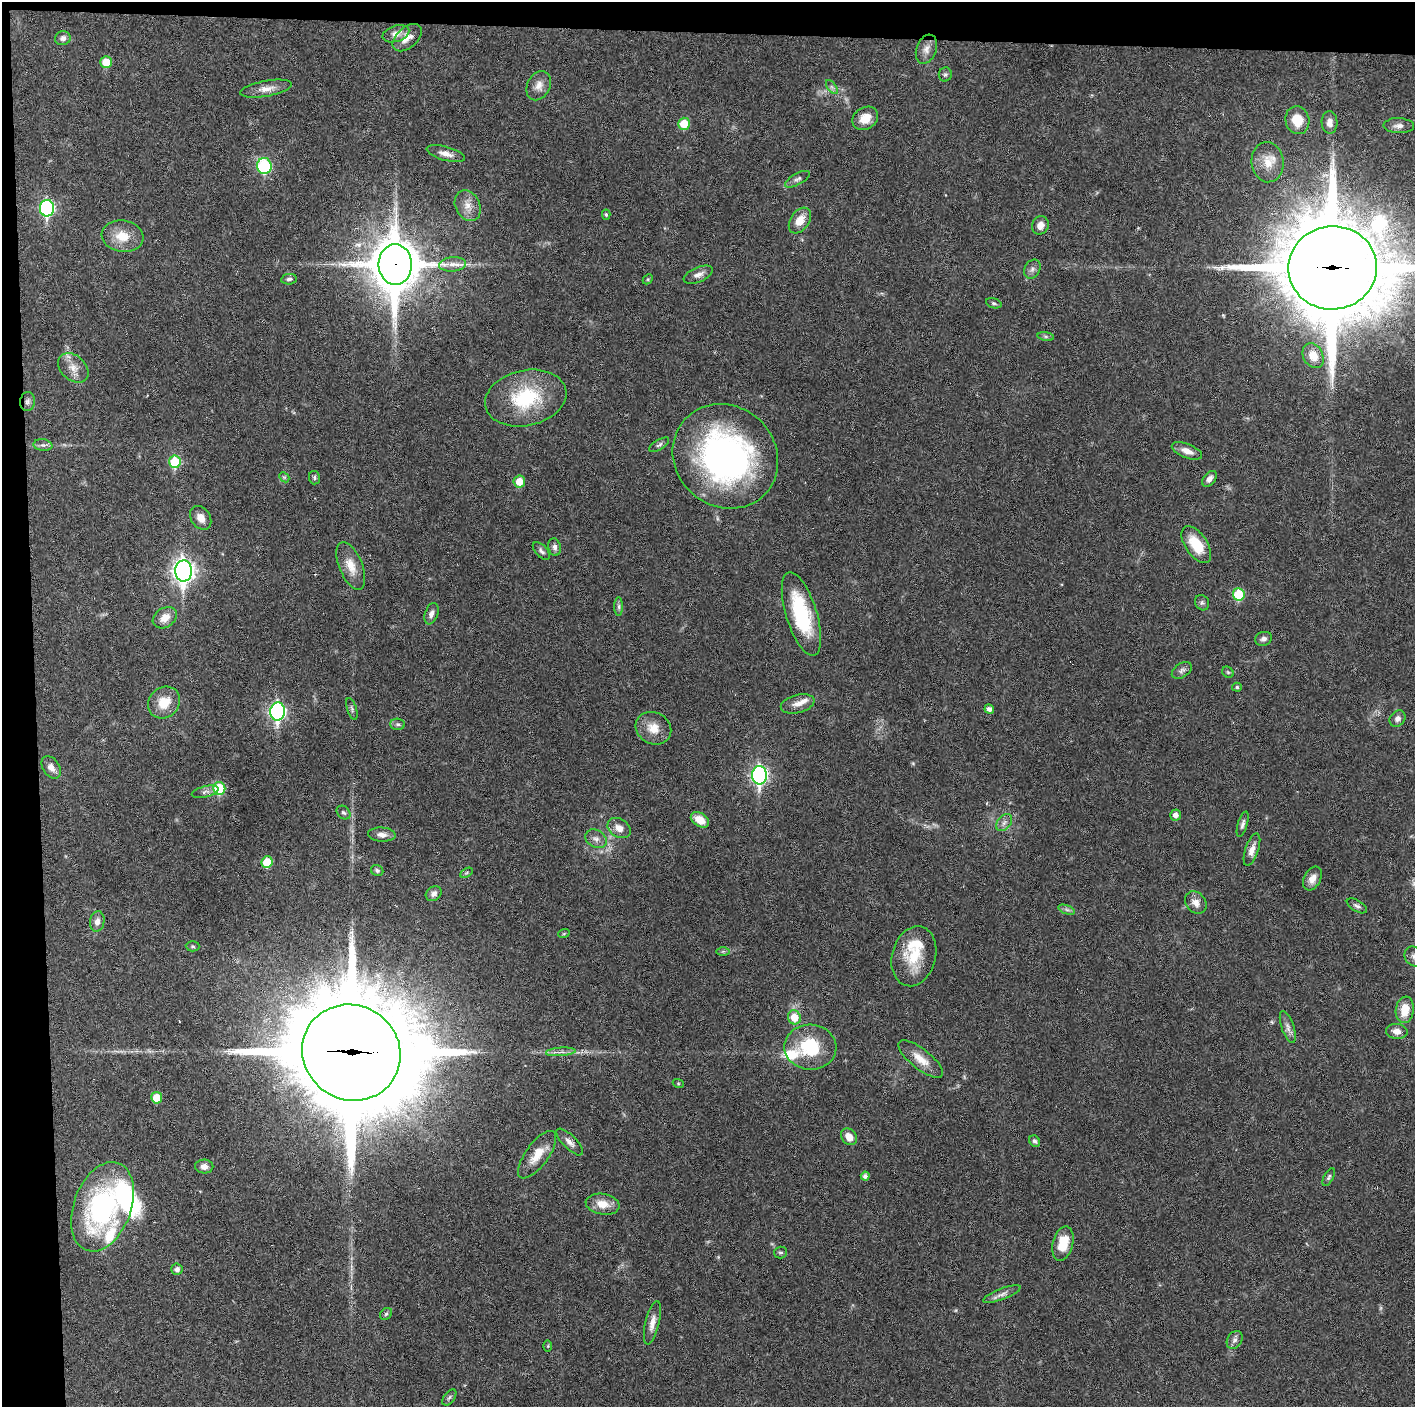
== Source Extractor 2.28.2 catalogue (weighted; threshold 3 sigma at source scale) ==
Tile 1 of 3 x 3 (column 1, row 1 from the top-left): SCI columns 1-1413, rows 2811-4215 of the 4240 x 4217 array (HDU 1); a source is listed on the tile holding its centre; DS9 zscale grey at full resolution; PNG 1417 x 1409 px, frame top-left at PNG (2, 2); each listed source drawn as its Kron ellipse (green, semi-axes under 4 px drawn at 4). Shown black and unused: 5% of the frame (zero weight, under 3 of 6 exposures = <1% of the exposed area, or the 3 px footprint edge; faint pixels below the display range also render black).
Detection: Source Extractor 2.28.2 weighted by HDU 2 'WHT'; one run over the whole footprint, this tile lists its part. Background 0.0251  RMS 0.002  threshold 0.00815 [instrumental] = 3 sigma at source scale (4.09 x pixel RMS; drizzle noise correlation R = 1.36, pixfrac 0.8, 0.05/0.05 arcsec/px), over >= 5 px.
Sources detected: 134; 1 too faint to see at this stretch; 3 cosmic-ray / hot-pixel residue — neither listed nor drawn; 5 inside a brighter listed object's ellipse — not listed separately; the other 125 listed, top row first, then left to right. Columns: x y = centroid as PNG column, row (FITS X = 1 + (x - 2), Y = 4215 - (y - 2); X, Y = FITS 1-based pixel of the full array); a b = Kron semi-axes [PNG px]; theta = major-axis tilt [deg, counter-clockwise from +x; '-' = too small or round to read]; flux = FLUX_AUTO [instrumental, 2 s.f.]
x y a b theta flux
396 34 14 8 17 1.4
63 38 8 7 - 0.83
407 38 17 10 41 2
926 49 15 10 70 1.4
106 62 6 6 - 3.5
945 74 7 6 - 0.4
539 86 15 11 62 1.6
832 87 8 4 -53 0.46
266 89 26 8 10 1.8
865 118 13 11 33 2.5
1297 120 14 12 -76 3.7
1330 122 11 8 -88 1.2
684 124 6 5 - 4.7
1399 126 15 7 -2 1.1
446 154 20 7 -15 1.4
1268 162 20 16 -84 3.2
264 166 8 7 - 15
797 179 14 5 28 0.67
468 206 16 12 -62 1.9
47 208 8 7 - 30
606 215 5 4 - 0.31
800 220 14 9 56 2.7
1040 225 9 8 - 1.4
123 236 21 15 -8 3.8
452 264 14 7 5 1.4
395 265 20 16 -90 820
1333 268 44 41 7 3000
1032 269 10 7 59 0.73
698 275 15 7 23 1.1
289 279 8 5 8 0.46
648 279 5 4 - 0.24
994 303 8 5 -17 0.34
1046 336 8 4 -8 0.35
1313 356 13 9 -61 2.3
73 368 17 12 -43 2.1
526 398 41 27 12 13
27 401 9 7 78 0.62
43 445 9 5 -7 0.56
659 445 11 5 32 0.49
1187 451 16 7 -21 1.6
725 456 55 50 -43 59
175 462 6 5 - 8.8
284 477 6 4 -43 0.27
314 478 7 5 -77 0.35
1209 479 9 6 50 0.89
519 482 6 6 - 2.8
201 518 13 9 -56 1.5
1196 545 21 11 -56 5.1
555 547 9 6 -79 0.71
541 551 11 6 -47 0.58
351 566 25 11 -68 2.9
184 571 10 8 89 110
1239 594 6 5 - 7.2
1202 603 8 6 -56 0.47
619 607 9 4 90 0.5
431 614 11 6 70 0.9
801 614 43 15 -73 14
165 618 13 9 34 2.1
1263 639 8 7 - 0.72
1182 670 11 7 33 0.68
1228 672 6 5 - 0.29
1237 687 5 4 - 0.32
164 702 17 15 44 3.7
798 704 17 9 15 1.5
352 709 11 4 -73 0.41
989 709 5 4 - 0.78
278 712 9 7 87 44
1398 719 9 7 49 0.87
398 724 7 5 -3 0.42
653 728 18 15 -29 2.8
51 767 12 8 -57 1.3
759 775 9 7 -89 51
219 788 6 6 - 7.8
205 792 14 5 14 0.73
343 812 8 6 -42 0.46
1176 815 5 5 - 0.95
700 820 10 6 -35 2.6
1004 822 10 6 49 0.77
1243 824 13 5 74 0.61
619 828 12 9 -31 1.6
382 835 14 7 -4 1.2
596 839 11 8 -31 1
1252 850 17 6 71 1.5
267 862 6 5 - 4.8
377 870 6 5 - 0.45
466 873 7 4 31 0.27
1312 879 13 8 60 1.5
434 894 8 6 38 0.8
1196 903 12 9 -51 1.5
1357 906 11 5 -31 0.6
1067 910 9 4 -19 0.44
97 921 10 7 79 1.1
564 933 6 3 20 0.2
193 946 7 5 -3 0.33
723 951 7 4 0 0.29
914 956 30 22 75 6.8
1414 957 11 9 -48 0.89
1405 1010 13 9 81 3.5
794 1017 7 6 - 3.4
1288 1027 17 6 -71 1
1397 1031 11 7 -6 1.3
810 1047 26 22 -3 9.8
561 1052 15 3 4 0.76
351 1053 50 47 -34 4300
921 1059 27 10 -38 2.8
678 1083 5 3 - 0.19
157 1098 6 5 - 3.4
849 1137 9 7 -51 2
1035 1141 6 5 - 0.44
570 1142 17 6 -45 1.1
537 1155 28 11 54 3.5
204 1166 9 7 -3 1
865 1176 4 4 - 0.59
1329 1177 10 5 61 0.41
603 1204 17 10 -10 2.6
102 1207 46 28 69 34
1063 1243 17 10 75 4.6
781 1253 6 6 - 0.35
177 1269 5 5 - 0.75
1002 1294 20 5 21 1
386 1314 7 5 44 0.32
652 1323 22 7 76 1.6
1235 1340 9 7 57 0.73
548 1346 6 4 89 0.2
449 1397 9 5 52 0.44
Overlapping masked pixels (flux is a lower limit): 3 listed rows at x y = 395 265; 1333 268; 351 1053
Isophote crosses this tile's border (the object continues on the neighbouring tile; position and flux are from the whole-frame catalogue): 2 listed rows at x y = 1333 268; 1414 957